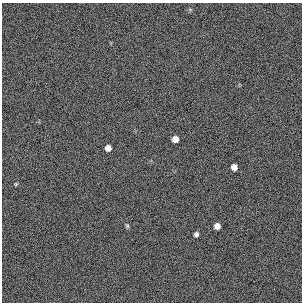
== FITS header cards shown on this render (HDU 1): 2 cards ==
NAXIS1  =                  300 / length of original image axis
NAXIS2  =                  300 / length of original image axis

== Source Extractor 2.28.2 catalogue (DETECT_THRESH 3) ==
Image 300 x 300 px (HDU 1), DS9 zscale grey, 1 PNG px = 1 image px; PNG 304 x 304 px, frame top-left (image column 1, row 300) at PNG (2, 3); no overlay
Background 385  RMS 67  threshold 200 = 3 sigma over >= 5 px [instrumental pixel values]
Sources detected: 7; all 7 listed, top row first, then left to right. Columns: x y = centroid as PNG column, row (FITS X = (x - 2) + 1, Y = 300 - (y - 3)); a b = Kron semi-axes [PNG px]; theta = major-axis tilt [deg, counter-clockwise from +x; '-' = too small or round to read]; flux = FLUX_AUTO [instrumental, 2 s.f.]
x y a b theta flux
175 139 6 5 - 32000
108 148 5 5 - 26000
234 167 6 5 - 27000
16 184 4 4 - 4700
127 226 6 5 - 6300
217 226 5 5 - 26000
196 234 5 4 - 11000